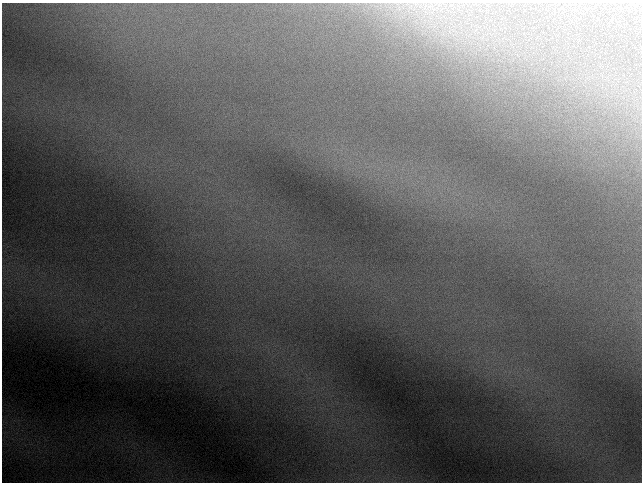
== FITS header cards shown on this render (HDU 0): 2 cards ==
NAXIS1  =                  640 / length of data axis 1
NAXIS2  =                  480 / length of data axis 2

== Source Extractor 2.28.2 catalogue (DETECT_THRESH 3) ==
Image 640 x 480 px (HDU 0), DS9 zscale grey, 1 PNG px = 1 image px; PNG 644 x 484 px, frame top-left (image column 1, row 480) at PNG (2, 3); no overlay
Background 57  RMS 0.79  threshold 2.36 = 3 sigma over >= 5 px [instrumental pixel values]
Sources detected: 3; all 3 listed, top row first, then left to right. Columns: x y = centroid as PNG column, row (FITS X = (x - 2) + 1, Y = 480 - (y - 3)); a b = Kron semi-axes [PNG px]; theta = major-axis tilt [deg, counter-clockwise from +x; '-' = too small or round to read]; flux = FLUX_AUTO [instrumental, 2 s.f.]
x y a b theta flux
443 34 9 7 -21 400
469 35 9 4 45 230
482 38 10 5 59 270